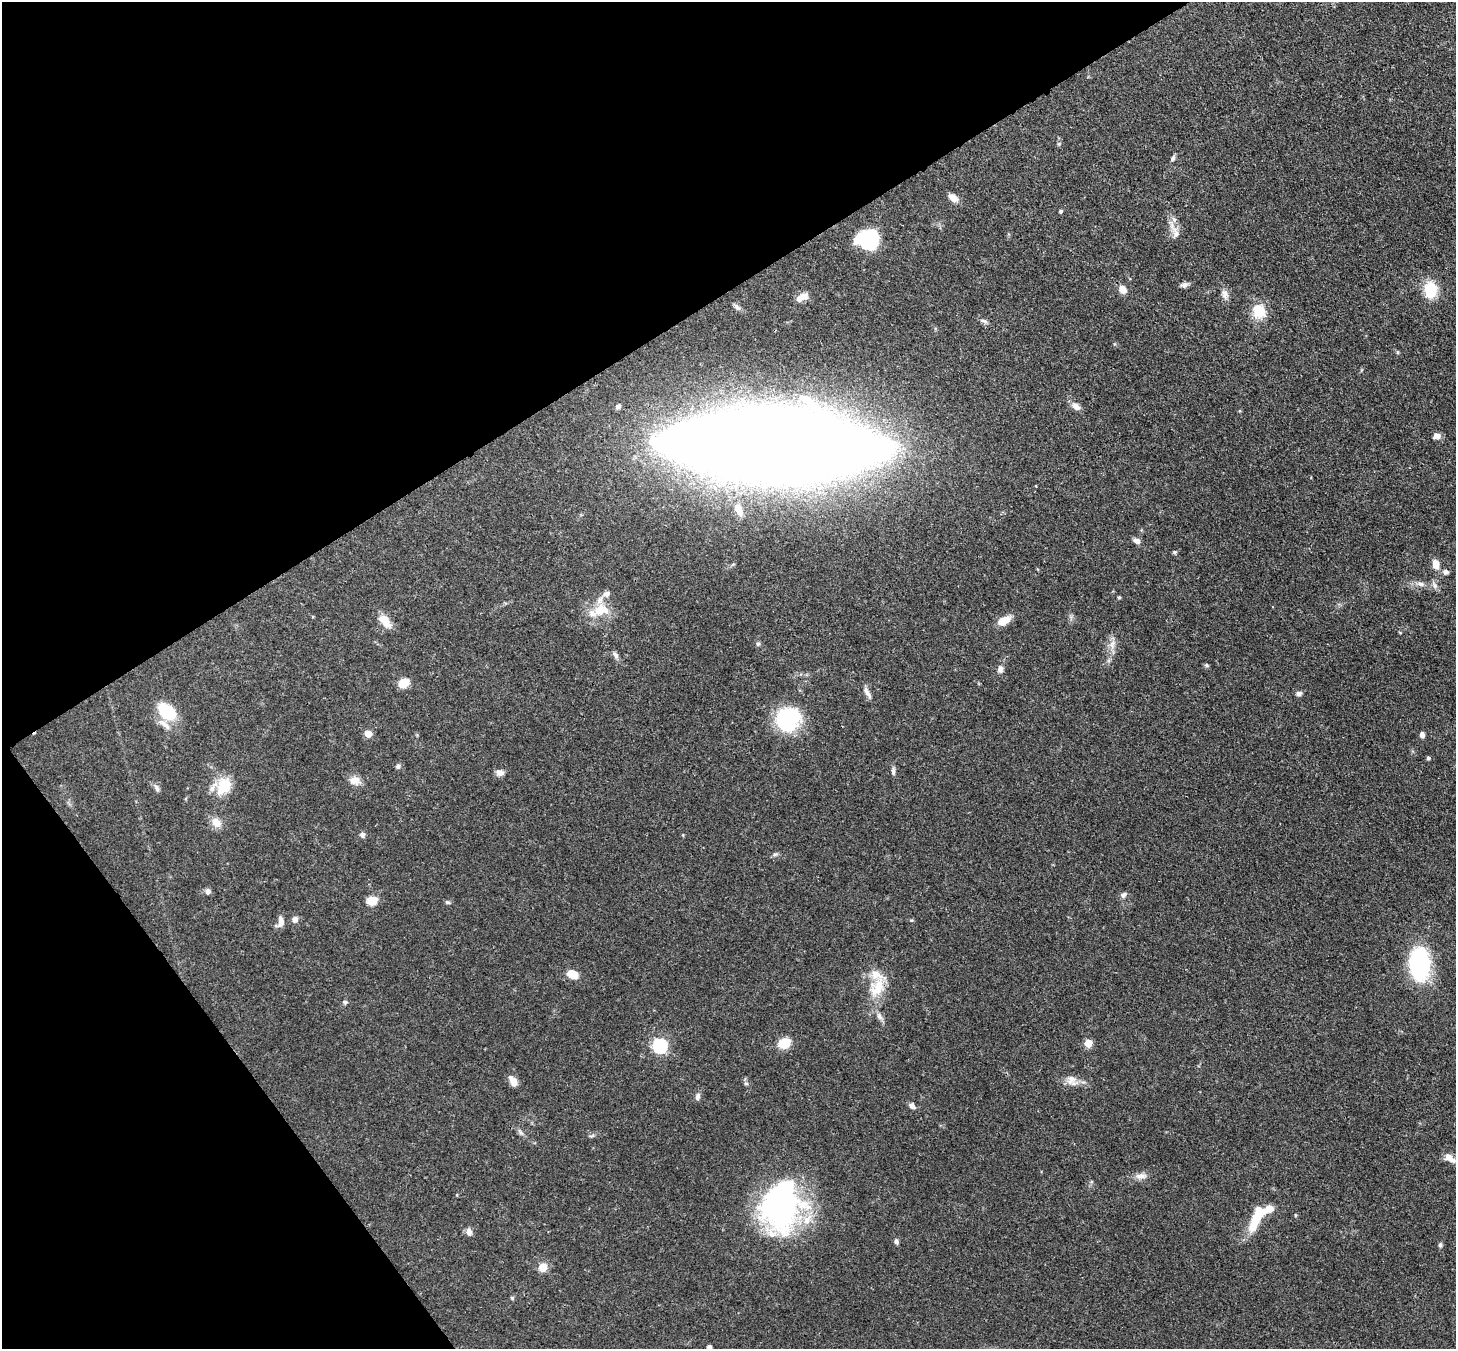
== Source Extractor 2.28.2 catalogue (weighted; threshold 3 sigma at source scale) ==
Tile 5 of 4 x 4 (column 1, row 2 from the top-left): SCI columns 82-1535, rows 2906-4252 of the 5974 x 5946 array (HDU 1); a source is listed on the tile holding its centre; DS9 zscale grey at full resolution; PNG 1458 x 1351 px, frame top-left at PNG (2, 2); no overlay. Shown black and unused: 30% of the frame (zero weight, under 3 of 4 exposures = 7% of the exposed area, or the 3 px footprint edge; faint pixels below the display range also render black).
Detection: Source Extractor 2.28.2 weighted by HDU 2 'WHT'; one run over the whole footprint, this tile lists its part. Background 0.0888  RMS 0.0038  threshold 0.0173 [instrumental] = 3 sigma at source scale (4.5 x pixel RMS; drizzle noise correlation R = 1.50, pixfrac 1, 0.05/0.05 arcsec/px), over >= 5 px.
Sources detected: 91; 2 inside a brighter object's white glare — not listed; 6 inside a brighter listed object's ellipse — not listed separately; the other 83 listed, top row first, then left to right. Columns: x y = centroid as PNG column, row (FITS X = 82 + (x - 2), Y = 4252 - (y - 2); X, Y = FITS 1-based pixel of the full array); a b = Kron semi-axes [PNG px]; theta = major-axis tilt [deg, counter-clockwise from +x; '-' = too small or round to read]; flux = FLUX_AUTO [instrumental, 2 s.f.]
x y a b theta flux
1173 158 8 5 60 0.93
953 198 11 7 -34 3.1
1060 211 4 4 - 0.66
1175 233 17 9 -87 3.1
868 238 23 15 -43 24
1184 285 10 7 13 1.3
1122 289 10 8 -51 3.2
1430 290 15 11 90 13
1224 294 15 8 -77 2.2
803 296 12 9 -5 3
737 307 12 6 -43 1.4
1259 311 21 18 -87 8.1
984 321 11 4 -26 1
1398 352 5 3 - 0.43
618 406 7 5 33 1
1076 406 12 8 -34 2.3
1437 436 9 7 5 2
774 444 121 36 -1 2700
739 509 12 7 -74 3.4
1137 541 8 6 -33 1.8
1174 552 4 4 - 0.64
1436 564 10 7 -81 3.4
1445 572 8 6 -19 1.3
1421 584 8 6 -27 1.4
1434 585 9 7 -65 1.6
606 594 9 7 14 1.7
1119 597 4 4 - 0.48
600 610 23 15 12 8.8
1004 620 14 8 28 5.2
385 621 18 9 -52 5.2
758 644 6 5 - 0.64
1112 644 14 7 84 2.6
616 655 10 6 -58 1.3
1206 665 5 5 - 0.56
1000 669 9 7 90 1.6
404 683 9 7 34 6.2
867 692 17 6 -62 1.8
1298 693 8 6 13 1.2
167 711 22 15 -40 14
788 719 18 17 - 37
368 734 7 7 - 3
1422 735 6 5 - 1.5
1428 758 4 4 - 0.71
398 766 6 5 - 0.99
893 770 10 5 -86 1.1
500 773 10 7 -12 2
355 780 13 11 -3 3.2
224 786 24 18 64 10
157 788 11 6 -70 1.2
216 822 14 10 -45 3.8
362 835 8 7 - 1
775 854 7 4 2 0.72
208 891 7 7 - 1.4
1123 895 7 6 - 1.5
372 901 12 10 10 4.5
448 902 7 5 -2 0.68
295 919 6 6 - 2.1
911 920 5 3 - 0.4
281 922 13 7 87 2.6
1419 963 23 13 -88 73
572 974 13 8 -21 5
877 987 32 17 65 11
345 1002 6 5 - 0.77
879 1016 12 6 -60 1.7
784 1043 12 9 33 7.6
1088 1043 5 5 - 9.5
660 1046 6 6 - 70
513 1081 11 7 -57 3.6
1072 1081 16 13 -43 3.6
746 1083 6 4 0 0.57
698 1097 10 6 77 1.3
912 1106 7 5 -43 1.7
521 1133 9 4 -54 0.99
1450 1158 17 8 -36 3.1
1140 1176 15 8 4 2.5
780 1206 55 41 83 91
1257 1216 37 11 66 12
469 1232 9 6 -86 2
896 1242 7 5 -68 1
1440 1245 7 5 90 0.75
543 1267 5 5 - 13
512 1298 5 5 - 0.52
709 1347 4 4 - 1.6
Overlapping masked pixels (flux is a lower limit): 1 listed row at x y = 774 444
Isophote crosses this tile's border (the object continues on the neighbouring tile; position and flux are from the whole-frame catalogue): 1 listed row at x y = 709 1347